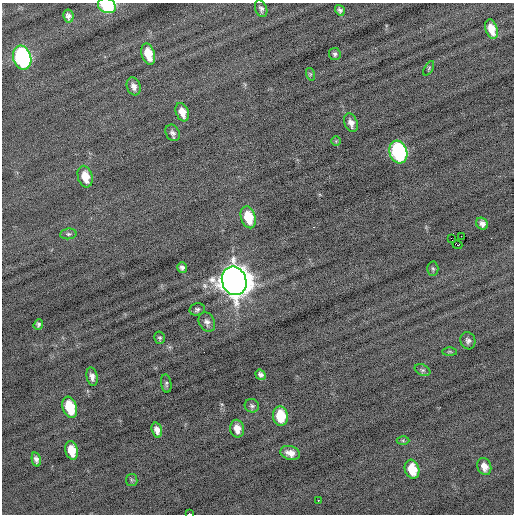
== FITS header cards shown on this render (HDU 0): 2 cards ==
NAXIS1  =                  512 / Axis length
NAXIS2  =                  512 / Axis length

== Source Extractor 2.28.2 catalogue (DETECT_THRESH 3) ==
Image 512 x 512 px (HDU 0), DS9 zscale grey, 1 PNG px = 1 image px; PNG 516 x 516 px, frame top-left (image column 1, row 512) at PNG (2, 3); each listed source drawn as its Kron ellipse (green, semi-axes under 4 px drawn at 4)
Background -0.242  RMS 0.72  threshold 2.17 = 3 sigma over >= 5 px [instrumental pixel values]
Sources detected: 50; all 50 listed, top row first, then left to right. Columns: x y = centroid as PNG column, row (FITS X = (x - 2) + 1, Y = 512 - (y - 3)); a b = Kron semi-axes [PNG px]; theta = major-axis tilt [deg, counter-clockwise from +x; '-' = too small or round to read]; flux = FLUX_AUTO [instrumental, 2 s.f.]
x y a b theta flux
107 6 9 7 -27 3300
261 9 8 5 -68 150
340 10 5 4 - 120
68 16 6 5 - 170
492 29 10 6 -73 600
148 54 11 6 -73 1000
335 54 6 6 - 110
22 58 12 9 -73 9800
429 68 8 3 60 70
310 74 6 4 -72 78
134 86 9 7 -70 240
182 112 9 6 -68 500
351 123 9 6 -69 280
173 133 9 6 -59 170
336 141 5 5 - 58
398 152 11 9 -72 7300
85 177 11 7 -75 670
248 217 11 7 -73 1300
482 224 6 5 - 210
68 234 8 5 8 100
461 236 2 2 - 24
451 238 2 2 - 430
457 245 5 3 - 750
182 268 5 4 - 140
433 269 7 5 -87 87
234 281 14 12 -70 88000
197 309 7 6 - 120
207 322 10 7 -61 220
38 324 5 4 - 110
160 338 6 5 - 88
468 341 9 7 -72 170
450 352 7 4 0 64
423 370 8 5 -26 110
261 375 5 4 - 150
92 377 9 5 -79 220
166 384 9 5 -82 100
252 406 7 6 - 120
70 407 11 7 -71 1700
280 416 10 7 -83 1500
237 429 9 6 -81 460
157 430 7 5 -73 270
403 441 6 4 -1 75
72 450 9 6 -75 830
290 453 10 7 -17 380
36 460 7 4 -77 180
484 466 9 6 -70 410
412 469 9 7 -73 1100
132 480 6 5 - 75
318 500 3 2 - 220
190 514 3 2 - 1000
At the frame edge (FLAGS 8, measured only in part): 2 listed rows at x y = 107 6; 190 514